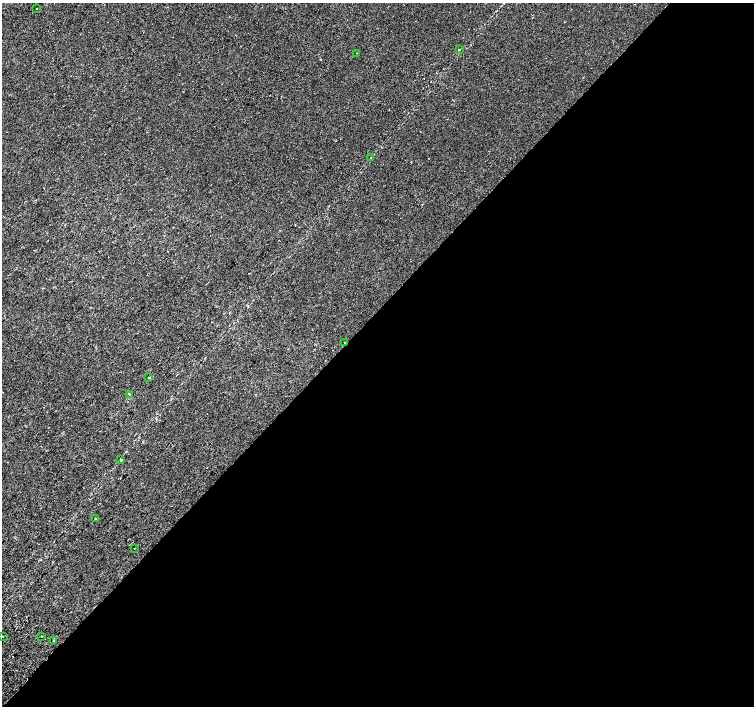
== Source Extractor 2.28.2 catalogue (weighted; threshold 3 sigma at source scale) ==
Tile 12 of 4 x 4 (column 4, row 3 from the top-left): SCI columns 4544-6046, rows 1673-3079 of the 6074 x 6092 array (HDU 1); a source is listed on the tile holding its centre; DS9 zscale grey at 2 x 2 block average (1 PNG px = mean of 2 x 2 image px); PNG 756 x 708 px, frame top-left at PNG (2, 3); each listed source drawn as its Kron ellipse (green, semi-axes under 4 px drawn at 4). Shown black and unused: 56% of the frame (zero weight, under 2 of 3 exposures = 2% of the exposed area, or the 3 px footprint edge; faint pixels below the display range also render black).
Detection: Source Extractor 2.28.2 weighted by HDU 2 'WHT'; one run over the whole footprint, this tile lists its part. Background -1.84e-04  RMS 0.0035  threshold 0.0158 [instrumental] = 3 sigma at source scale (4.5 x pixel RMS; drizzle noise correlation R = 1.50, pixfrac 1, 0.0396/0.0396 arcsec/px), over >= 5 px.
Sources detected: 14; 1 cosmic-ray / hot-pixel residue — neither listed nor drawn; the other 13 listed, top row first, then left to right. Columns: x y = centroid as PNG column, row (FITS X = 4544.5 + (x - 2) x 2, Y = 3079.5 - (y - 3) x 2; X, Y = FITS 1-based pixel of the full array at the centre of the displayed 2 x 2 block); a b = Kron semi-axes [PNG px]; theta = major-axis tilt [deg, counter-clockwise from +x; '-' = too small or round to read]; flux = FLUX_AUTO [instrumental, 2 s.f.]
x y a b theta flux
37 9 2 2 - 0.54
459 49 2 2 - 4.7
356 53 2 2 - 0.52
371 158 3 2 - 0.63
344 342 2 2 - 1.2
149 377 2 2 - 1.2
129 394 3 2 - 0.67
121 460 3 2 - 0.64
96 519 2 2 - 1.6
135 548 2 2 - 0.46
3 637 2 2 - 1.8
42 637 2 2 - 0.35
54 641 2 2 - 0.65
Overlapping masked pixels (flux is a lower limit): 1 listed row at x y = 344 342
Diffuse or blended objects may show on this block-average render without a row.